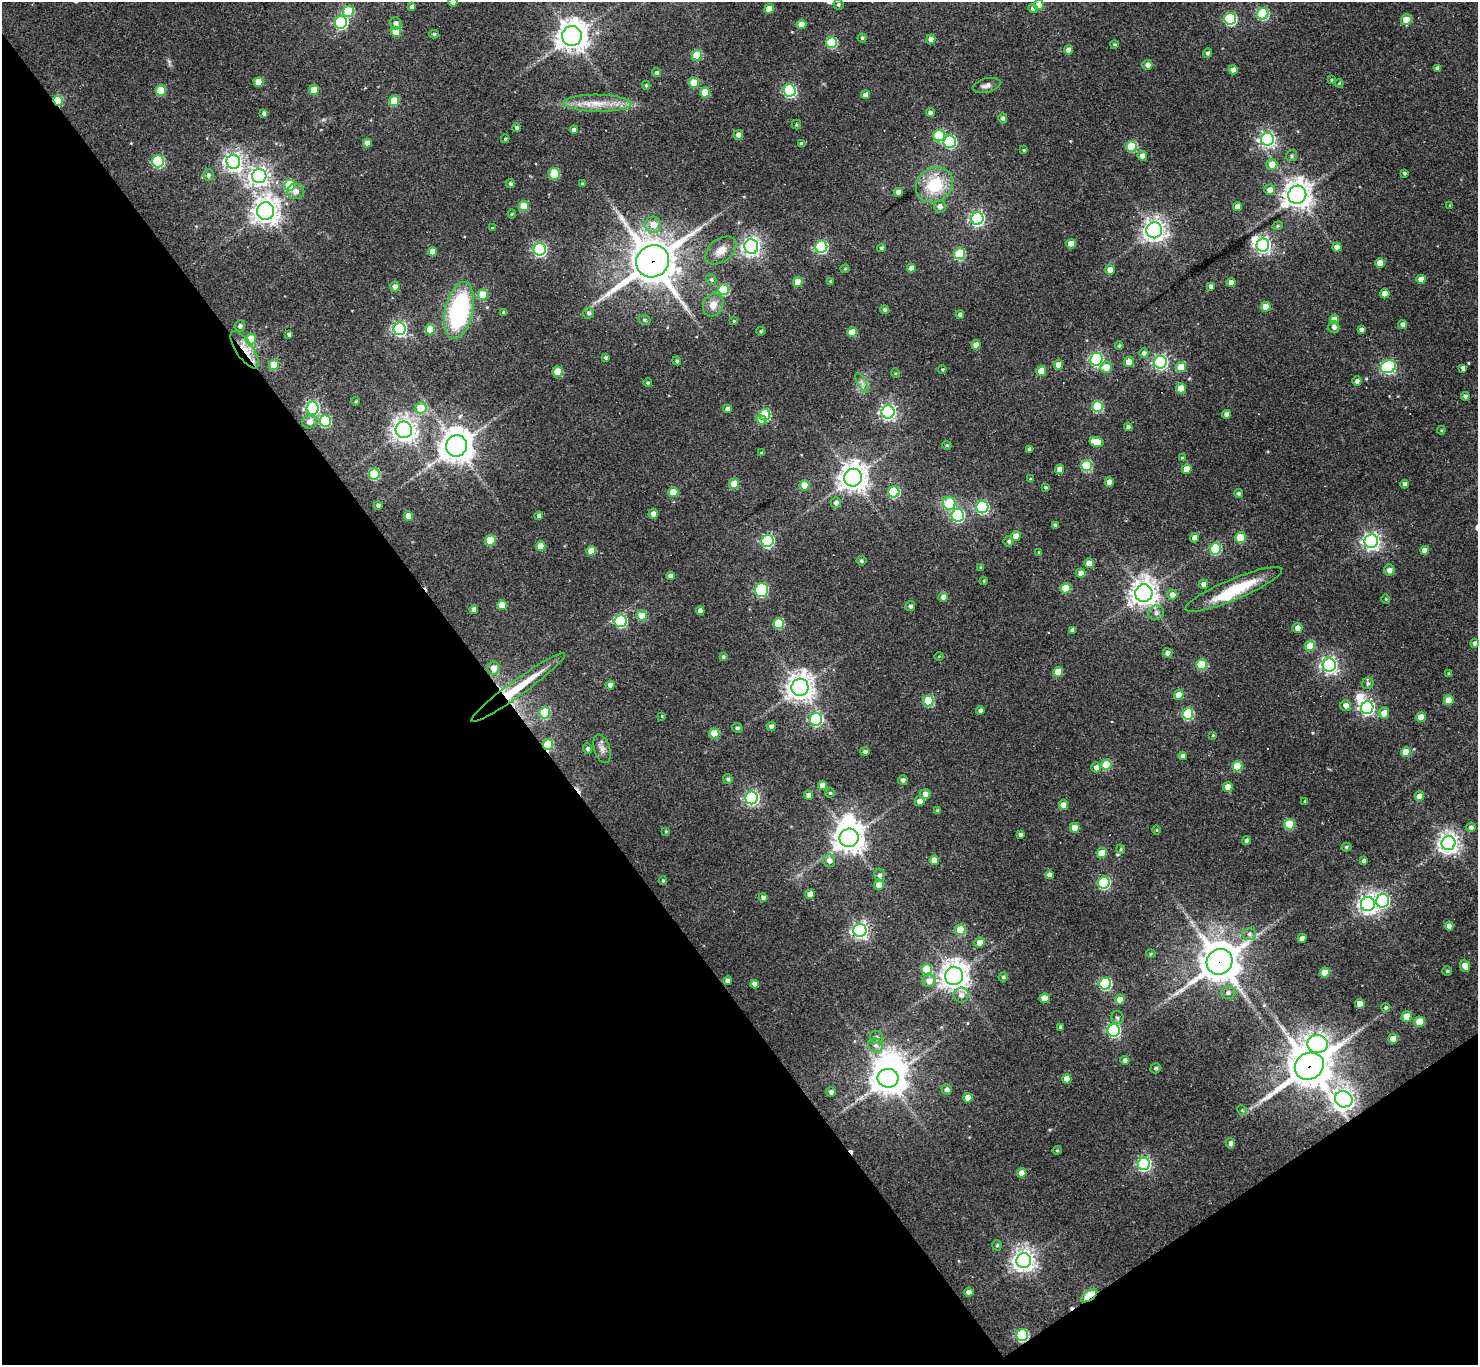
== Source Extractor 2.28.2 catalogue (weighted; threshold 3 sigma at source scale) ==
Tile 14 of 4 x 4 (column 2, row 4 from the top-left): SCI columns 1477-2952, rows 155-1517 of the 5905 x 5899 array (HDU 1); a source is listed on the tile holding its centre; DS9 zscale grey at full resolution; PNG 1480 x 1367 px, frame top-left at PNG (2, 2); each listed source drawn as its Kron ellipse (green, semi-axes under 4 px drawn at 4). Shown black and unused: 37% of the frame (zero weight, under 3 of 4 exposures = <1% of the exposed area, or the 3 px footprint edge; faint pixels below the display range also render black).
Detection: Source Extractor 2.28.2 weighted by HDU 2 'WHT'; one run over the whole footprint, this tile lists its part. Background 0.123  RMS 0.0066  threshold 0.0298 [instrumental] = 3 sigma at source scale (4.5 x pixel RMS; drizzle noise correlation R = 1.50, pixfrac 1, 0.05/0.05 arcsec/px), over >= 5 px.
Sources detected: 372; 6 inside a brighter object's white glare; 5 cosmic-ray / hot-pixel residue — neither listed nor drawn; the other 361 listed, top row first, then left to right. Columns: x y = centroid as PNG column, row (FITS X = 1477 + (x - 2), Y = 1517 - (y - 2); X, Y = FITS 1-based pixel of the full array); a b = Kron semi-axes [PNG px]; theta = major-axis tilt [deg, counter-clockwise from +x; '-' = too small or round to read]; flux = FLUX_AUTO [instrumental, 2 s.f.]
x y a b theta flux
453 2 4 4 - 5.1
838 4 5 5 - 1.3
1039 5 5 5 - 13
412 6 4 3 - 2.1
1033 8 4 4 - 2.5
769 9 5 4 - 8.8
348 12 5 5 - 31
1263 14 6 5 - 61
1230 19 6 6 - 74
1406 20 5 5 - 12
341 22 6 6 - 96
396 23 6 6 - 3.4
801 24 5 4 - 9.8
396 32 5 5 - 18
434 34 5 4 - 0.97
572 36 10 10 - 790
862 38 4 4 - 1
931 39 5 4 - 4
832 42 5 5 - 46
1115 44 4 3 - 0.9
1068 50 4 4 - 3.3
1207 53 5 4 - 1.6
697 55 5 5 - 27
1147 65 5 5 - 3.3
1437 68 4 4 - 2.6
1233 70 4 4 - 4.4
657 73 4 4 - 1.6
1331 80 3 3 - 0.65
259 82 5 5 - 12
694 83 5 5 - 19
1339 83 4 3 - 0.59
646 85 4 4 - 0.95
987 85 14 7 14 3.3
161 90 5 5 - 23
314 90 5 5 - 14
790 90 6 6 - 110
705 92 5 5 - 15
865 95 4 4 - 3.8
58 101 5 4 - 37
394 101 5 5 - 24
597 103 34 8 -1 13
930 113 4 4 - 2.2
264 114 4 4 - 2.3
1003 118 5 4 - 1.8
796 125 5 4 - 0.96
516 128 4 4 - 1.5
574 130 4 4 - 2.8
738 135 5 4 - 3.6
939 136 6 5 - 42
505 139 4 3 - 0.86
1267 139 6 6 - 180
950 142 6 6 - 67
367 143 4 4 - 4.4
802 144 4 4 - 3
1131 146 5 5 - 36
1024 150 3 3 - 0.65
1142 156 5 5 - 3.7
1292 156 5 5 - 1.4
158 161 6 6 - 67
233 162 7 7 - 300
1272 164 5 5 - 7.9
1404 173 3 3 - 1.1
554 174 6 5 - 25
208 175 6 5 - 1.8
259 176 7 7 - 310
510 184 5 4 - 1.2
582 184 4 4 - 1.2
289 185 5 5 - 31
934 185 19 17 35 27
1270 190 5 5 - 3.8
296 191 8 8 - 3.9
898 192 4 4 - 4
1297 195 9 9 - 690
1450 205 4 3 - 0.87
524 206 5 5 - 19
940 207 6 6 - 3.3
1237 207 4 4 - 4.3
266 211 9 8 - 630
512 214 4 4 - 0.68
977 219 6 6 - 150
653 225 8 8 - 6.8
1278 226 5 4 - 0.79
492 228 4 3 - 0.67
1154 230 8 8 - 430
1071 244 5 4 - 8.3
1263 245 6 6 - 200
751 247 7 7 - 300
821 247 6 6 - 89
1337 247 4 4 - 4.2
881 248 4 3 - 0.99
540 249 6 6 - 120
721 251 18 11 38 7.5
432 252 4 4 - 6.2
959 254 5 5 - 40
653 261 17 15 33 2200
1380 263 5 4 - 8.3
911 268 4 4 - 3.5
845 269 4 4 - 0.71
1110 270 5 5 - 6.2
711 279 6 5 - 1.3
1421 279 4 4 - 5.7
831 281 4 4 - 1.1
798 282 5 5 - 12
1231 282 4 4 - 4.3
395 286 5 5 - 3.4
1210 286 4 4 - 2.3
723 290 5 5 - 38
1385 294 5 4 - 8.5
483 295 5 5 - 19
713 305 12 10 60 6.2
1266 307 5 5 - 11
459 310 29 14 78 87
884 310 4 4 - 1.5
504 313 4 3 - 1.7
589 313 5 5 - 1.9
960 314 4 3 - 2.2
1334 319 5 4 - 7.8
645 320 6 4 -16 1.2
734 321 4 4 - 0.77
1402 324 4 4 - 2.5
240 326 6 5 - 1.7
1334 327 6 5 - 2.8
400 329 6 6 - 140
430 329 5 5 - 16
1361 330 4 4 - 2.1
761 331 4 4 - 0.93
852 332 5 5 - 14
289 334 4 3 - 1.6
251 339 5 5 - 16
976 345 4 4 - 6.6
1119 346 4 3 - 1.2
245 350 22 8 -56 11
1144 353 4 4 - 2.1
605 358 3 3 - 1.4
1096 359 6 6 - 130
677 361 4 3 - 1.2
1129 362 5 5 - 12
1160 362 6 6 - 160
274 365 5 5 - 19
1059 365 5 4 - 9.1
1106 367 6 5 - 8.6
1181 367 5 5 - 13
1388 367 8 6 16 120
1463 368 4 4 - 2.7
942 369 4 3 - 0.86
1041 371 5 4 - 12
558 372 5 5 - 17
895 373 5 3 - 0.63
1357 381 4 4 - 2.4
648 383 4 4 - 1.1
862 383 11 3 -61 1.9
1181 388 5 5 - 14
1465 396 4 4 - 1.9
355 401 4 3 - 0.68
1097 407 5 5 - 45
313 408 6 6 - 130
421 408 6 5 - 17
728 409 4 4 - 2.8
888 412 6 6 - 210
1226 414 4 4 - 2.9
765 415 6 5 - 53
761 420 5 4 - 9.5
325 421 6 5 - 44
310 422 7 6 - 4.4
1128 427 4 4 - 1.8
404 430 8 8 - 470
1441 430 4 4 - 0.72
1096 442 7 5 -15 14
947 445 5 4 - 1
456 446 11 10 - 1000
1030 449 4 4 - 2.5
762 453 4 4 - 1.3
1182 458 4 4 - 0.92
1086 466 5 5 - 45
1060 469 5 4 - 6.4
1187 469 5 4 - 7.2
374 474 5 5 - 41
853 478 9 8 - 780
1030 479 4 3 - 0.71
1109 482 4 4 - 5
734 484 5 5 - 20
1404 484 4 4 - 1.9
804 485 5 5 - 12
1046 487 3 3 - 0.96
673 492 5 5 - 14
894 492 5 5 - 47
1238 493 4 4 - 1.2
836 502 5 5 - 2.2
949 503 6 6 - 25
378 505 4 4 - 1.9
982 507 6 6 - 100
653 514 5 5 - 3.5
958 515 6 6 - 76
409 516 4 4 - 7.8
539 516 4 4 - 1.9
1055 525 4 3 - 1.5
1016 536 5 4 - 8.3
1195 538 5 4 - 4.3
1241 538 5 5 - 22
490 540 5 5 - 23
767 541 6 6 - 88
1009 541 5 5 - 1.6
1371 541 7 6 - 260
541 546 5 4 - 10
1215 549 6 5 - 47
1425 550 4 4 - 5.3
591 551 5 4 - 8.2
1039 552 3 3 - 0.57
861 561 5 5 - 1.3
1089 563 5 5 - 6.6
981 568 4 4 - 0.88
1389 570 5 5 - 3.2
1081 573 4 4 - 4.5
670 576 4 4 - 3.4
984 581 4 4 - 0.69
1203 584 5 4 - 3.3
1065 588 5 5 - 16
1234 589 52 10 23 32
761 590 7 6 - 65
1144 593 9 8 - 650
1172 595 5 5 - 4.3
943 597 5 5 - 3.9
1386 599 4 4 - 0.68
502 605 5 5 - 11
910 606 5 5 - 1.9
474 610 4 4 - 3.1
700 611 4 4 - 3.3
1156 613 8 7 - 2.7
642 615 5 5 - 18
620 621 6 6 - 66
779 623 5 5 - 31
1297 628 5 5 - 4.7
1073 630 4 4 - 2.7
1475 643 4 4 - 2.3
1310 646 5 5 - 18
1168 653 5 4 - 2.7
939 656 4 3 - 0.49
723 657 4 4 - 1.2
1202 665 5 5 - 31
1329 665 6 6 - 230
493 668 6 6 - 6.8
1058 672 5 5 - 14
1449 674 3 3 - 1.2
1368 683 6 5 - 1.6
610 685 4 4 - 3.5
800 687 9 8 - 670
518 688 57 8 36 28
1179 695 5 5 - 9.3
1449 700 5 4 - 8.7
928 701 5 5 - 35
1346 705 5 5 - 4
1367 708 6 6 - 150
980 711 4 4 - 2.5
545 713 6 5 - 37
1384 713 6 5 - 6.1
1188 714 5 5 - 47
662 716 4 3 - 0.57
1421 717 5 4 - 7.1
816 719 6 6 - 90
771 726 4 4 - 2.3
737 728 5 4 - 1.3
714 733 5 5 - 16
1213 735 4 3 - 0.63
548 745 5 5 - 28
587 749 5 4 - 1.6
602 749 15 8 -72 3.7
865 752 4 4 - 2
1406 752 5 4 - 11
1183 756 4 4 - 3.3
1106 765 5 5 - 26
1237 766 5 5 - 25
1096 767 5 5 - 2.6
728 779 5 4 - 1.4
903 780 4 4 - 1.8
823 785 4 4 - 6.9
1228 787 5 5 - 8.1
830 793 4 4 - 0.99
925 794 5 5 - 3.6
808 795 5 4 - 3.4
1419 796 5 4 - 6.1
752 798 6 6 - 150
920 801 5 4 - 5.6
1305 801 4 4 - 0.63
1063 805 5 4 - 5.5
938 811 4 4 - 1.5
1289 824 5 5 - 29
1471 827 5 4 - 2
1075 828 5 5 - 10
1157 830 5 3 - 0.59
666 831 4 3 - 0.73
1020 835 4 4 - 2
849 838 9 9 - 850
1246 840 4 4 - 1.8
1448 843 7 7 - 420
1346 847 5 4 - 1.1
1121 849 5 4 - 0.83
1102 853 5 5 - 16
829 860 6 5 - 3.6
934 860 5 4 - 9.1
1364 861 4 4 - 2.3
880 875 7 5 -78 2.3
1050 875 4 4 - 4.1
663 880 4 3 - 0.92
1104 883 6 5 - 63
879 885 5 5 - 6.1
810 894 5 4 - 6.9
763 897 4 4 - 1.9
1383 901 7 6 - 100
1368 904 7 7 - 340
1449 926 4 4 - 5
860 930 6 6 - 230
960 930 5 5 - 24
1249 934 7 6 - 2
1302 938 4 4 - 4.4
980 942 5 5 - 5.7
1151 954 5 3 - 0.62
1220 962 13 12 - 1800
1465 966 6 4 -68 6.2
926 969 5 5 - 20
1447 971 4 4 - 0.99
1325 973 5 5 - 14
954 976 9 9 - 700
1003 977 4 4 - 1.2
728 981 4 4 - 3.2
929 981 6 6 - 5.7
755 984 4 4 - 2.9
1105 984 6 5 - 68
1228 993 7 6 - 2.2
961 995 7 7 - 3.9
1045 998 5 4 - 9.5
1120 999 5 5 - 7.4
1360 1004 5 4 - 7
1386 1008 4 4 - 1.4
1406 1016 5 5 - 12
1117 1018 6 6 - 1.6
1419 1022 5 5 - 16
1061 1027 4 3 - 1.3
1114 1030 6 6 - 120
876 1037 7 6 - 2.1
1393 1039 5 5 - 9.8
1318 1044 10 9 - 270
875 1045 7 7 - 2.7
1125 1060 4 4 - 2.5
1309 1066 15 13 30 2000
1156 1068 5 5 - 1.5
888 1078 10 9 - 1000
1067 1079 4 4 - 6.5
947 1089 5 5 - 2.4
831 1092 5 5 - 2.1
968 1098 5 4 - 8.1
1344 1099 9 8 - 420
1242 1110 5 4 - 0.86
1231 1143 5 4 - 2.6
1057 1150 4 4 - 0.74
1144 1164 6 6 - 130
1022 1173 4 4 - 7
997 1245 5 4 - 1.2
1024 1261 7 7 - 480
969 1292 5 4 - 3.4
1089 1296 9 5 37 31
1022 1335 6 5 - 74
Overlapping masked pixels (flux is a lower limit): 9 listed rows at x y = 58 101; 653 261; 245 350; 518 688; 548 745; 1220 962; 1309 1066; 1089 1296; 1022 1335
Isophote crosses this tile's border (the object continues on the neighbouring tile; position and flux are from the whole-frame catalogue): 1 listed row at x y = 453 2